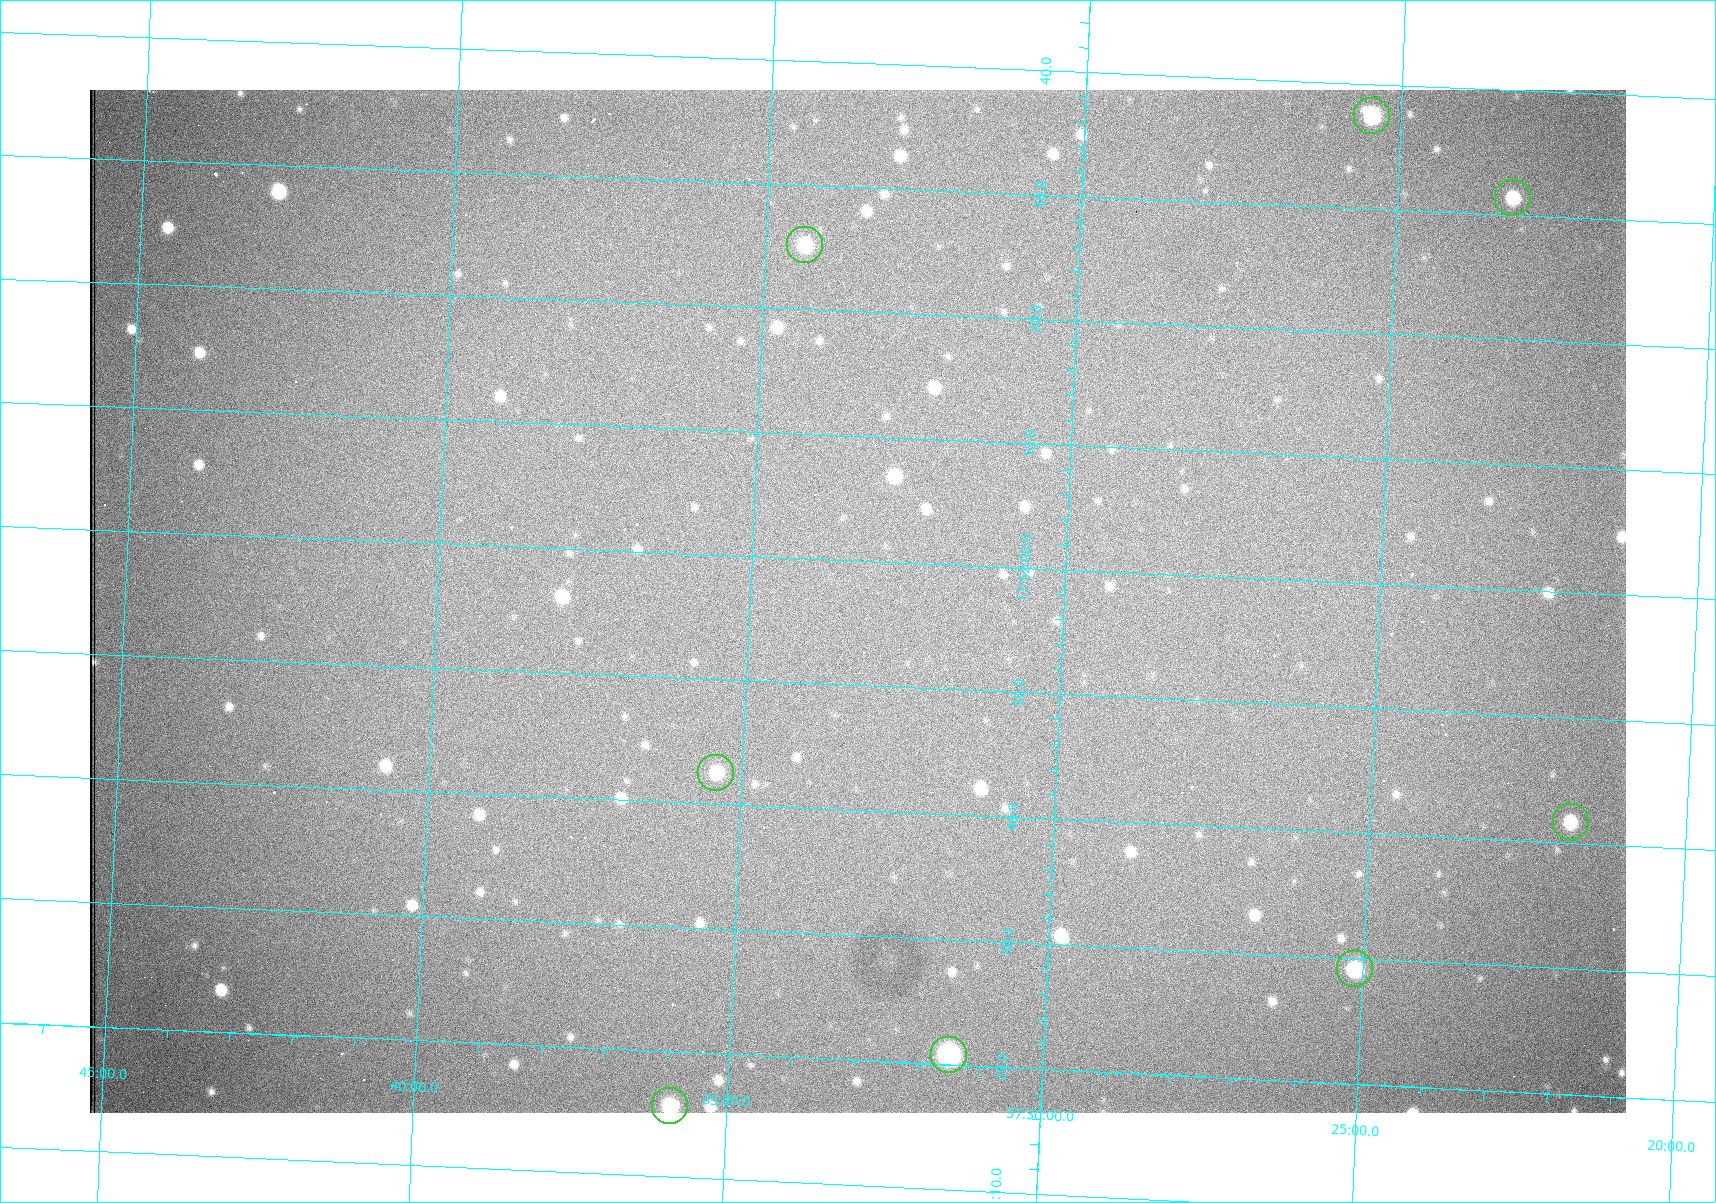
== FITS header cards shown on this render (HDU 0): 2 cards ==
NAXIS1  =                 1536 /fastest changing axis
NAXIS2  =                 1023 /next to fastest changing axis

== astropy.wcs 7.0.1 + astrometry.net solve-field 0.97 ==
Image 1536 x 1023 px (HDU 0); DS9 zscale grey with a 90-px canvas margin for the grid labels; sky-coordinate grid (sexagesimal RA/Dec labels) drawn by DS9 from the SOLVED WCS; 8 Tycho-2 reference stars matched to detected sources circled (green)
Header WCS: RA---TAN/DEC--TAN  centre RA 17:51:57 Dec +37:33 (267.99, +37.55 deg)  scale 0.958 arcsec/px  FOV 24.5' x 16.3'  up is +87 deg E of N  parity flipped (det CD > 0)
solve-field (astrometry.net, Tycho-2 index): VERIFIED the header's WCS against the Tycho-2 star catalogue (8 matches, 0 conflicts) and refined it, rather than solving blind
Solved WCS: RA---TAN-SIP/DEC--TAN-SIP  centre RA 17:51:57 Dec +37:33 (267.99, +37.55 deg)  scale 0.956 arcsec/px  FOV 24.5' x 16.3'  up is +87 deg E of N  parity flipped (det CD > 0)
The solver's refit moves the header's centre by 0.81 arcsec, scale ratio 0.998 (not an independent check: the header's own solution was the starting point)
Tycho-2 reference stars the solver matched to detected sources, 8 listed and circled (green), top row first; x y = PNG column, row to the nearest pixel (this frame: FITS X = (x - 90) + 1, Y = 1023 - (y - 90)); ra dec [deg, ICRS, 3 dp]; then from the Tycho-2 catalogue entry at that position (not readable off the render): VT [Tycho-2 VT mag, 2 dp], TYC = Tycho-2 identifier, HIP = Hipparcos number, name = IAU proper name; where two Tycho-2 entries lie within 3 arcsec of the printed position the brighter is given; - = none
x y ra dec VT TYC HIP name
1372 116 268.156 +37.424 11.25 2620-712-1 - -
1513 198 268.131 +37.386 12.62 2620-526-1 - -
805 245 268.105 +37.573 11.82 3089-995-1 - -
716 773 267.927 +37.590 11.84 3089-1137-1 - -
1571 822 267.924 +37.364 11.94 2620-391-1 - -
1355 969 267.871 +37.419 11.35 2620-812-1 - -
949 1055 267.836 +37.525 9.96 3089-889-1 - -
670 1106 267.815 +37.598 11.54 3089-1081-1 - -